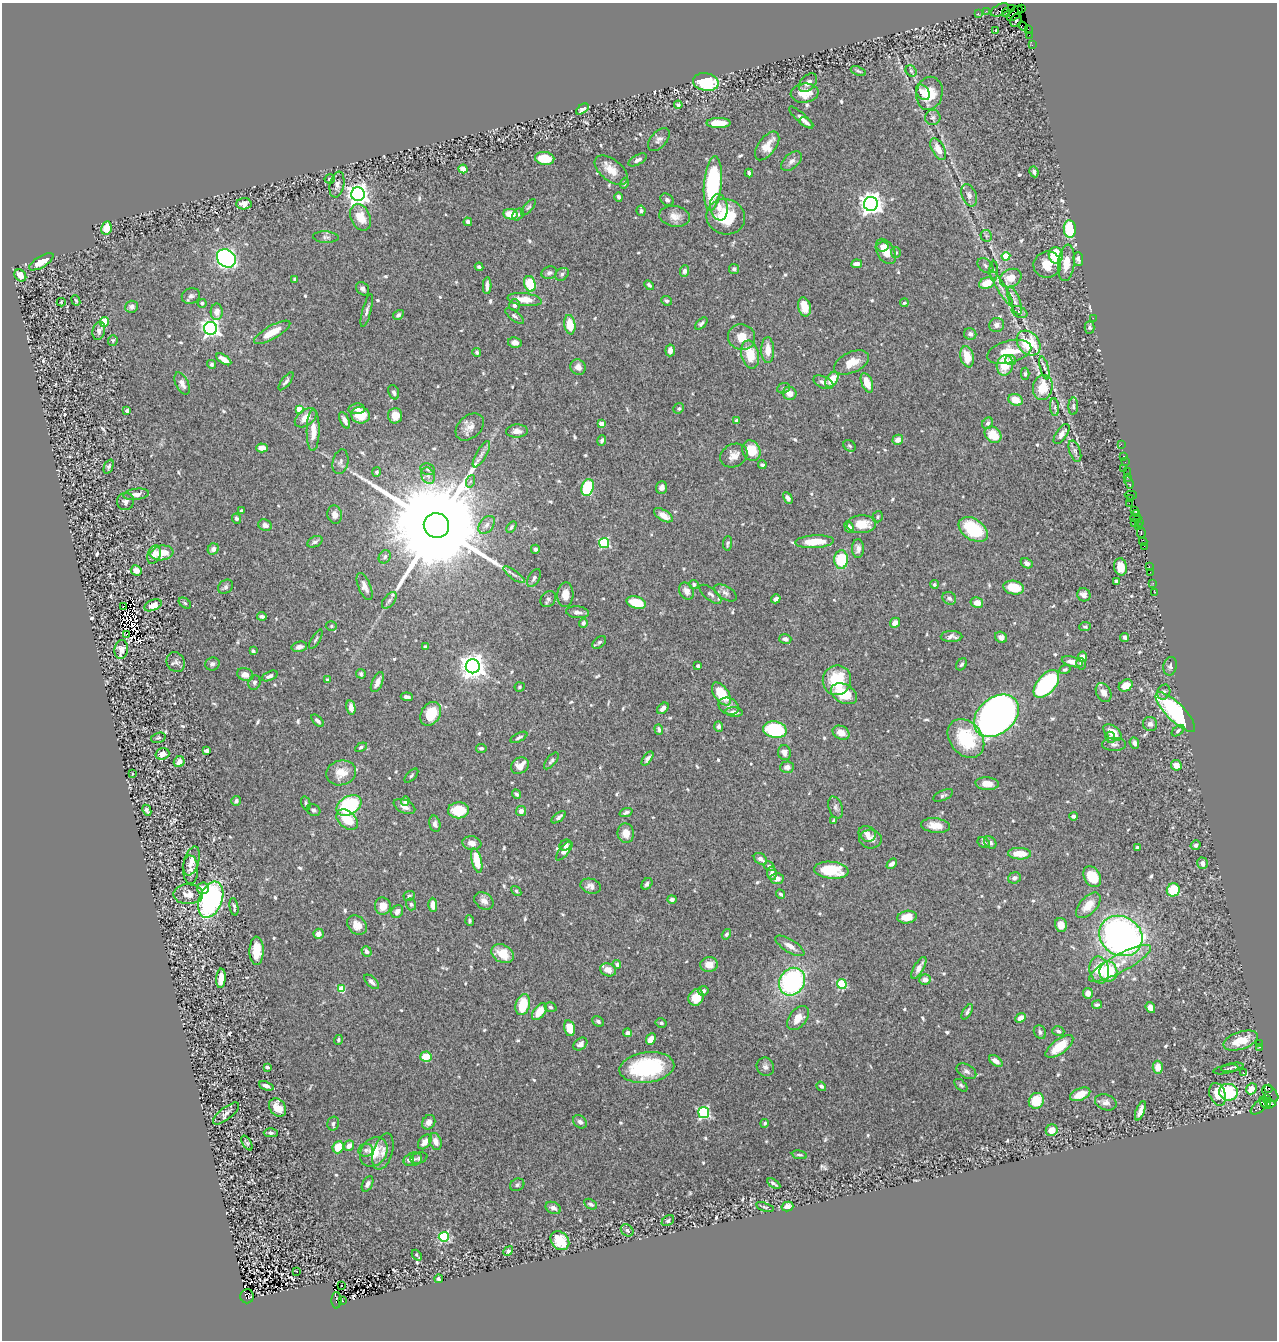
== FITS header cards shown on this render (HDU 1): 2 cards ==
NAXIS1  =                 1275
NAXIS2  =                 1338

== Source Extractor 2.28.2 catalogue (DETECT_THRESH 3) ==
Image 1275 x 1338 px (HDU 1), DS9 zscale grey, 1 PNG px = 1 image px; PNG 1279 x 1342 px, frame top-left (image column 1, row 1338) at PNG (2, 3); each listed source drawn as its Kron ellipse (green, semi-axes under 4 px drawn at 4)
Background 0.714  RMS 0.017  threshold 0.0496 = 3 sigma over >= 5 px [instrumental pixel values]
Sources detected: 701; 7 with non-positive FLUX_AUTO (blend fragments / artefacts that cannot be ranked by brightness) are neither listed nor drawn; of the other 694, the 500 brightest by FLUX_AUTO listed and drawn (194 fainter detections omitted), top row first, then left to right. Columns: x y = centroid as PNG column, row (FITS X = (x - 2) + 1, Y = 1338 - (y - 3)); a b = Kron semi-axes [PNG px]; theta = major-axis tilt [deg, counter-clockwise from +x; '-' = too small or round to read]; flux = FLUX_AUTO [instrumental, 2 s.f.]
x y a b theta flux
1012 8 4 3 - 36
1021 9 4 3 - 78
1000 10 9 5 27 130
986 11 2 2 - 9.1
978 13 3 2 - 14
1006 13 4 3 - 370
1015 13 9 5 43 840
1016 20 7 5 66 230
1023 26 6 2 -45 25
1028 29 4 2 - 33
996 31 3 3 - 2.8
1029 35 2 2 - 9.6
1032 45 2 2 - 14
858 71 8 3 -20 1.9
911 71 6 5 - 1.8
706 82 13 9 -11 66
808 83 11 7 47 5.6
923 92 8 6 -56 9.2
805 93 14 9 8 19
929 93 17 13 79 33
678 105 4 4 - 2.7
582 109 7 3 37 4.8
933 117 8 7 - 3
801 118 15 4 -42 5.4
719 123 12 5 0 21
806 123 7 4 -30 2.7
659 139 13 8 48 5.5
767 146 16 8 53 15
938 149 12 6 -61 12
545 158 10 6 -8 27
638 160 10 5 28 4
791 161 12 7 41 5.2
463 169 4 4 - 12
611 170 19 10 -39 16
1034 172 5 3 - 2.7
749 173 4 3 - 2.5
330 179 5 4 - 3.4
624 183 5 4 - 2.1
713 183 27 9 85 130
337 185 13 7 79 5.5
358 194 7 6 - 740
969 195 11 7 -68 5.2
619 197 5 4 - 2.9
667 200 7 5 -42 3.1
244 204 8 5 1 7.8
871 204 7 7 - 830
529 207 10 4 50 2.2
719 207 13 9 -81 9.8
641 211 5 4 - 2.2
511 214 7 5 -9 19
518 214 7 5 49 1.8
675 216 15 10 -9 11
361 217 14 9 -63 17
726 217 19 17 -17 52
468 222 4 4 - 3.8
106 228 7 5 78 20
1070 229 9 6 -85 53
986 236 6 5 - 2.1
326 237 13 6 -3 3.3
882 247 6 5 - 3.8
886 251 13 8 -60 18
896 253 5 5 - 2.2
1056 255 8 7 - 42
1006 256 4 4 - 25
226 258 10 8 -41 410
1078 259 7 4 -87 3.5
41 262 14 5 31 20
1066 263 18 8 83 16
857 264 5 4 - 5.6
1047 265 14 13 - 17
985 266 9 6 -42 3.9
479 267 4 3 - 2.3
734 269 5 5 - 2.5
685 271 6 4 84 4.2
994 271 10 4 90 2.5
549 273 8 6 17 3.2
562 274 7 5 37 2.5
20 275 6 5 - 14
1011 278 11 8 28 20
295 279 3 3 - 2.5
987 283 8 5 21 26
530 284 8 5 -73 43
649 285 6 4 -44 2.6
487 286 8 4 88 5.7
1002 288 21 4 -59 5.3
363 289 7 5 -48 3.7
191 296 9 7 21 4.1
525 299 17 6 -7 17
76 301 5 3 - 1.9
666 301 5 4 - 2.2
1015 301 15 5 -69 4.1
61 302 4 4 - 1.9
202 303 4 4 - 2.2
904 303 4 3 - 1.8
514 305 6 5 - 4.3
132 307 6 6 - 6.1
804 307 10 6 -77 15
367 311 17 4 75 4.3
217 312 8 6 88 8
1019 312 8 5 -27 2.6
398 315 6 4 32 2.9
515 316 11 5 -38 3
1093 318 2 2 - 4.4
104 322 5 4 - 35
701 323 7 4 46 2.7
570 325 10 5 -82 22
997 325 7 7 - 4.6
1090 327 6 5 - 2.3
210 328 6 6 - 500
99 331 9 6 75 3.8
272 332 20 6 29 20
970 334 6 5 - 3.5
742 337 14 13 - 18
113 340 5 5 - 1.8
515 343 7 5 -11 5.2
1028 343 14 10 -49 55
670 350 6 5 - 6.4
768 350 13 6 -89 13
477 352 4 4 - 2
1009 352 23 11 15 30
750 354 14 8 -78 26
967 357 11 6 -78 19
224 359 8 4 -33 9.3
1011 360 5 5 - 4.7
851 362 18 10 25 16
212 364 5 4 - 2.5
1005 365 10 8 79 25
578 367 8 7 - 7.1
1044 368 12 4 -75 2.6
1025 374 6 4 87 1.9
832 380 8 5 57 20
286 381 11 4 53 3.1
823 382 11 6 -23 4.7
182 383 12 6 -64 6.7
867 383 10 5 -69 17
783 388 6 5 - 1.9
1043 388 12 9 78 30
394 392 7 5 -70 3.1
790 393 7 6 - 9.5
1016 400 7 5 -22 16
1073 406 9 4 87 2.1
1055 407 9 4 -84 2.7
679 408 5 5 - 2
299 409 4 4 - 24
357 409 8 5 7 4.8
127 411 3 3 - 3.7
360 415 9 8 - 26
395 416 8 7 - 12
306 418 12 7 37 13
345 420 9 4 -65 4.9
737 421 4 4 - 3.2
988 423 6 5 - 3.4
601 424 4 4 - 15
470 427 16 11 43 9.7
313 430 20 6 89 15
517 431 11 6 3 6.9
1062 434 11 5 57 6.2
993 435 9 7 -43 21
602 440 5 3 - 2.7
898 440 5 5 - 6.6
1121 444 2 2 - 14
850 446 7 5 -34 2.4
262 448 6 4 -2 8.3
751 450 10 9 - 26
1075 451 11 5 -71 3.4
481 454 15 5 60 6
734 455 14 11 27 9.4
1124 456 3 2 - 32
340 462 12 8 78 4.8
1125 462 2 2 - 17
762 465 4 3 - 2.4
109 467 7 4 68 2.7
1123 468 2 2 - 35
428 469 7 5 -22 2.3
377 472 5 4 - 2.5
1127 472 2 2 - 3
428 476 8 6 -69 4
1128 477 3 2 - 29
471 481 6 4 70 2.3
1129 483 6 3 -70 52
587 487 9 6 73 80
661 488 6 5 - 4.7
136 494 13 5 7 6.1
1131 495 6 2 0 28
788 498 6 4 -62 4.4
1131 499 2 2 - 12
125 501 9 8 - 4.4
1129 503 2 2 - 47
1135 510 4 2 - 37
241 511 3 3 - 3.1
1137 514 3 3 - 51
335 515 9 7 -78 6.1
663 515 10 5 -31 9.7
878 517 6 5 - 1.9
1136 518 5 3 - 42
236 519 5 4 - 2.3
1134 522 3 2 - 15
1139 522 2 2 - 24
861 524 15 9 3 19
265 525 7 5 -22 4.4
487 525 10 7 51 5.6
436 526 13 12 - 52000
1138 526 3 2 - 64
511 527 6 4 57 2.3
849 527 6 4 -66 5.5
973 529 16 10 -35 59
1141 533 6 3 -80 130
1143 541 4 2 - 20
315 542 8 5 27 2.8
815 542 19 6 3 22
604 543 5 5 - 93
727 543 7 4 84 2.3
1144 546 2 2 - 28
858 548 9 6 88 5.4
213 549 6 5 - 5.7
535 549 4 4 - 2.9
162 553 11 7 7 16
154 555 9 6 70 9.4
385 557 7 5 61 2.8
841 560 9 7 89 48
1027 563 6 5 - 4.2
1149 566 2 2 - 11
1121 567 9 6 -80 15
136 570 6 5 - 6.1
1150 572 2 2 - 19
514 575 13 3 -36 3.1
534 578 10 5 58 3.5
1116 581 3 3 - 1.9
1153 583 2 2 - 5.2
694 584 4 4 - 2.8
934 584 4 4 - 2
226 587 8 6 36 3.1
364 587 14 6 -68 6.1
1014 588 10 6 -10 29
686 591 9 7 -57 7.1
1155 592 2 2 - 5
725 593 12 6 -31 5.2
710 594 13 6 -39 4.4
565 595 12 8 88 11
1084 595 7 6 - 6.8
949 598 7 6 - 3.3
548 599 9 7 50 3.3
776 599 5 3 - 4.1
389 600 9 5 52 3.3
636 602 10 6 -15 30
185 603 7 4 -36 2
977 603 6 5 - 9.8
153 605 9 5 23 7.2
124 606 3 2 - 2.8
577 612 11 6 -5 5.2
262 616 5 3 - 3.7
583 623 5 4 - 3.9
895 623 5 5 - 5.9
331 626 5 5 - 1.8
1085 627 6 4 6 1.9
127 634 2 2 - 46
951 637 11 5 1 4.8
1001 637 6 5 - 5.2
1125 637 5 4 - 2.3
316 639 11 3 59 2
785 639 6 4 -18 4.2
599 642 8 5 41 2.4
299 647 8 5 11 4.4
425 647 4 3 - 1.9
121 649 9 6 82 9.2
253 651 4 3 - 3.2
1082 657 5 4 - 11
176 662 10 9 - 4
1072 662 11 5 -14 8.1
212 664 7 6 - 3.7
962 664 7 5 55 2.2
1081 664 5 4 - 4.5
473 666 7 7 - 1100
698 666 3 3 - 3.5
1170 666 9 6 79 3
1065 670 6 4 21 2.2
245 674 8 6 -18 10
361 674 5 5 - 2.8
270 676 8 4 24 3.8
327 680 4 3 - 2
837 680 15 14 - 43
254 682 7 6 - 2.5
377 682 11 5 66 7.8
1046 684 16 9 49 140
1126 685 7 5 30 12
520 687 5 4 - 1.8
1164 692 8 6 63 4.1
1104 693 10 7 -62 7.4
721 694 13 7 -55 35
844 694 14 9 -28 35
407 697 6 3 -5 3.7
729 706 10 8 -25 5
351 708 7 4 -79 6.9
663 708 7 4 44 4.7
734 712 8 5 -4 6.1
1175 712 26 9 -45 160
431 714 12 9 58 30
996 716 25 18 39 720
318 721 7 4 -45 3.5
1150 724 7 7 - 4.8
719 726 5 4 - 3.1
659 729 5 4 - 2.9
775 730 12 8 -11 95
1178 731 7 4 39 2.3
1113 732 10 6 -39 19
841 733 9 6 -26 12
519 737 9 4 27 2.8
1110 737 6 5 - 2.4
158 738 7 5 17 1.9
966 738 21 16 -51 62
1134 743 6 4 -67 3.8
1114 744 12 6 0 4.6
361 747 6 4 33 2.5
481 748 5 4 - 2.8
207 751 4 4 - 3.8
784 753 7 6 - 5.7
162 754 7 5 18 8
647 759 8 4 54 3.2
551 761 10 4 51 2.6
179 762 6 5 - 6.6
1176 765 5 5 - 10
520 766 9 7 35 12
787 767 7 5 3 5.6
341 773 15 12 16 17
132 774 3 2 - 2
411 776 9 4 45 1.8
987 784 11 6 -4 12
516 794 5 4 - 2.9
943 795 10 5 25 2.7
236 801 5 4 - 3.1
405 801 4 4 - 5.9
306 803 7 4 -76 2.5
349 805 13 9 31 110
404 806 11 6 -26 6.6
836 807 11 7 -70 3.7
147 810 6 3 -64 3
314 810 7 5 -22 2.8
458 810 10 8 1 32
521 811 5 5 - 6
626 812 7 4 20 3.4
1073 816 4 4 - 3.4
559 817 8 4 37 3.1
347 819 12 8 -40 30
833 821 4 3 - 2.1
435 824 8 5 -77 4.8
935 825 14 7 -7 13
626 833 10 8 -82 11
867 834 9 7 -34 5
870 839 11 9 -5 7.6
990 842 7 5 -45 3.6
472 843 9 6 -8 7.2
984 843 7 5 -30 3.1
565 845 6 5 - 3.5
1195 845 5 4 - 3
1137 848 3 3 - 2.1
564 851 11 5 50 6.8
1020 854 11 6 -1 18
760 859 7 5 -37 6
191 861 15 7 73 11
477 861 12 5 -77 28
1202 863 6 5 - 4.6
892 864 6 4 44 3.4
769 866 6 4 -32 2.5
190 870 14 7 -87 6.2
831 870 17 8 -5 37
772 873 6 5 - 5.4
1092 877 11 8 -60 31
1014 878 6 5 - 3.9
777 879 7 5 -4 6
647 884 6 4 48 3
591 886 10 7 -16 6.2
203 888 6 6 - 8.7
1173 890 7 6 - 38
516 891 5 4 - 2.2
188 894 15 10 0 12
780 894 5 3 - 2.1
409 896 6 4 26 2.2
672 899 4 4 - 2.8
211 900 19 11 69 200
484 901 10 8 -35 7.1
411 904 6 5 - 2.2
433 905 7 4 -88 9.1
1088 905 15 8 47 17
383 906 8 8 - 13
234 907 9 3 -80 2.6
397 912 7 5 59 6
907 917 10 6 10 15
470 921 5 4 - 2
357 925 11 8 -43 12
1061 925 7 6 - 7.8
318 934 5 5 - 7.2
726 934 5 4 - 2.2
1121 936 22 19 -32 480
790 946 16 6 -32 8.9
256 951 14 7 89 18
366 951 5 4 - 3.8
502 954 12 8 -29 21
1120 963 35 9 28 25
617 964 4 4 - 2.5
709 964 9 7 9 11
919 968 12 5 59 7.2
608 970 8 6 -21 8.8
1099 970 13 10 -78 24
1108 972 10 9 - 53
221 978 10 4 86 14
925 980 5 5 - 8.3
372 982 9 5 -43 4.5
792 982 14 12 59 180
842 984 5 4 - 74
341 989 4 4 - 32
703 991 5 4 - 3.8
1088 993 5 5 - 6.8
696 997 8 7 - 19
523 1005 11 7 73 34
1097 1005 5 4 - 2.3
550 1007 6 4 -17 2.2
1150 1007 6 4 -70 8.2
539 1012 9 5 53 20
967 1012 8 4 57 3.5
798 1018 14 8 51 12
1021 1018 6 4 40 7.1
598 1021 6 4 -27 2.7
661 1023 5 4 - 2.1
569 1028 8 5 -77 16
1058 1031 6 4 -17 2.6
1040 1032 7 6 - 3.2
628 1033 4 4 - 4.1
651 1039 6 4 64 9.5
338 1040 5 4 - 2.1
1241 1040 18 8 18 25
1259 1043 2 2 - 22
580 1044 8 5 36 5.5
1059 1046 16 7 37 27
1260 1047 2 2 - 10
426 1057 5 5 - 23
996 1061 7 4 -36 6.1
267 1067 4 3 - 2.7
647 1067 27 15 8 100
765 1067 9 8 - 4.5
1158 1067 6 5 - 12
1232 1067 11 3 11 2.4
1226 1069 13 4 11 2
966 1071 10 6 -29 4.4
1244 1073 2 2 - 89
961 1085 8 4 -45 2.2
266 1086 7 4 -21 4.5
821 1086 5 4 - 2.7
1269 1088 3 3 - 71
1251 1089 6 5 - 13
1229 1092 9 8 - 66
1080 1094 11 6 23 18
1218 1094 12 8 -71 16
1270 1094 10 6 -47 73
1267 1098 4 3 - 260
1036 1101 8 7 - 28
1106 1102 11 7 -18 5.6
1265 1103 7 5 -54 640
1270 1103 6 4 -26 110
1259 1107 10 5 40 150
278 1108 10 7 -50 14
1140 1111 10 4 69 7.2
704 1112 5 5 - 150
226 1113 16 6 38 5
429 1122 7 6 - 6.8
580 1122 7 6 - 3.8
333 1123 7 5 75 3.7
765 1123 4 4 - 2.1
1052 1130 6 5 - 13
271 1133 7 4 -1 2.6
425 1142 8 5 51 7.5
436 1142 8 6 -70 8.3
247 1143 8 4 -58 2.3
349 1146 5 4 - 6.9
338 1147 6 5 - 18
366 1150 7 6 - 3.8
374 1152 16 12 53 26
383 1152 19 9 72 9.2
799 1155 8 4 -9 2
419 1158 8 5 18 2.3
413 1159 9 6 17 3.5
409 1160 5 5 - 2.3
774 1183 7 3 -33 2.6
367 1184 8 5 63 4
517 1185 7 6 - 2.4
590 1204 7 5 -29 3.3
787 1206 6 4 15 8.2
765 1207 9 4 -18 2.1
553 1208 8 5 -25 4.7
668 1221 7 4 35 2.5
627 1230 7 5 -42 2.3
444 1237 5 5 - 110
560 1241 10 8 -45 28
508 1251 5 4 - 2.8
417 1255 6 3 -49 2.4
297 1271 3 2 - 3.2
439 1279 4 3 - 3.6
341 1286 3 2 - 1.9
247 1296 7 7 - 520
337 1300 8 5 89 450
342 1300 3 2 - 93
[194 fainter detections neither listed nor drawn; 7 non-positive-flux detections neither listed nor drawn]